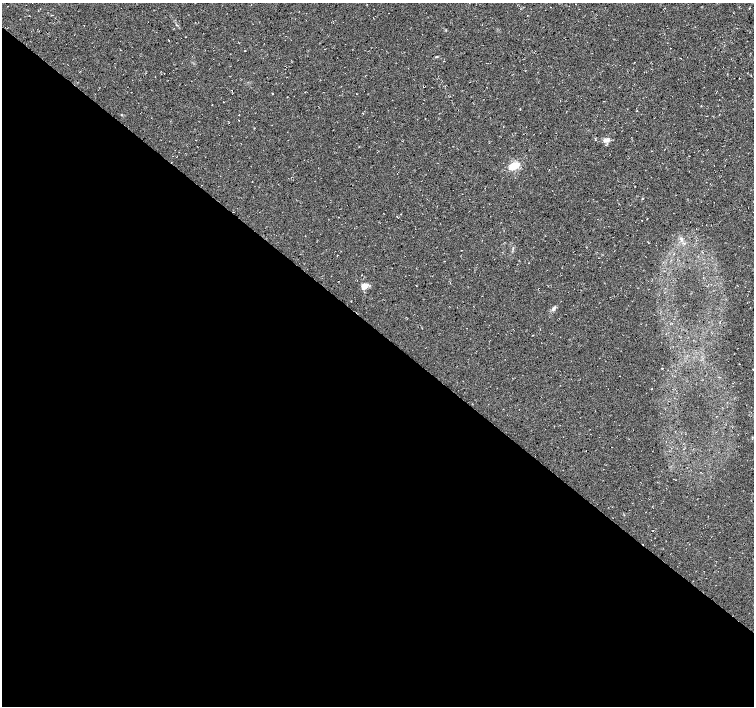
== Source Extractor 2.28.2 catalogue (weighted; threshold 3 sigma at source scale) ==
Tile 14 of 4 x 4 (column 2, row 4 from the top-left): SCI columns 1510-3012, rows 236-1642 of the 6017 x 6031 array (HDU 1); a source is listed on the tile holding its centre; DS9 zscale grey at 2 x 2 block average (1 PNG px = mean of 2 x 2 image px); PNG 756 x 708 px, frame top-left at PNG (2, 3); no overlay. Shown black and unused: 54% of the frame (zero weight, under 3 of 4 exposures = <1% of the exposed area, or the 3 px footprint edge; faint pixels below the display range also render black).
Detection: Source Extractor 2.28.2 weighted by HDU 2 'WHT'; one run over the whole footprint, this tile lists its part. Background 0.0136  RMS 0.0049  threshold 0.0221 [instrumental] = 3 sigma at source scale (4.5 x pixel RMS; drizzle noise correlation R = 1.50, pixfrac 1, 0.0396/0.0396 arcsec/px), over >= 5 px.
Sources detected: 13; all 13 listed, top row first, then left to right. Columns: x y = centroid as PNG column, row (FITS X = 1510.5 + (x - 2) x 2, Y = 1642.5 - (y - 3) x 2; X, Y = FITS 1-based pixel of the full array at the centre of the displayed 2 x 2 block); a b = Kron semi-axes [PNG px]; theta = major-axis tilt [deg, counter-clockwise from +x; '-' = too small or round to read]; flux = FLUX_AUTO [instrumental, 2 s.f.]
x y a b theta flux
169 40 2 2 - 0.32
325 49 2 2 - 0.44
436 57 4 2 - 0.91
520 109 2 2 - 0.44
606 140 6 5 - 5.3
514 166 15 7 22 13
642 198 3 2 - 0.54
401 214 2 2 - 0.36
397 216 2 2 - 0.6
681 239 6 3 -46 2.7
598 258 2 2 - 0.44
364 286 9 6 54 7.1
554 308 6 4 55 2.6
Diffuse or blended objects may show on this block-average render without a row.